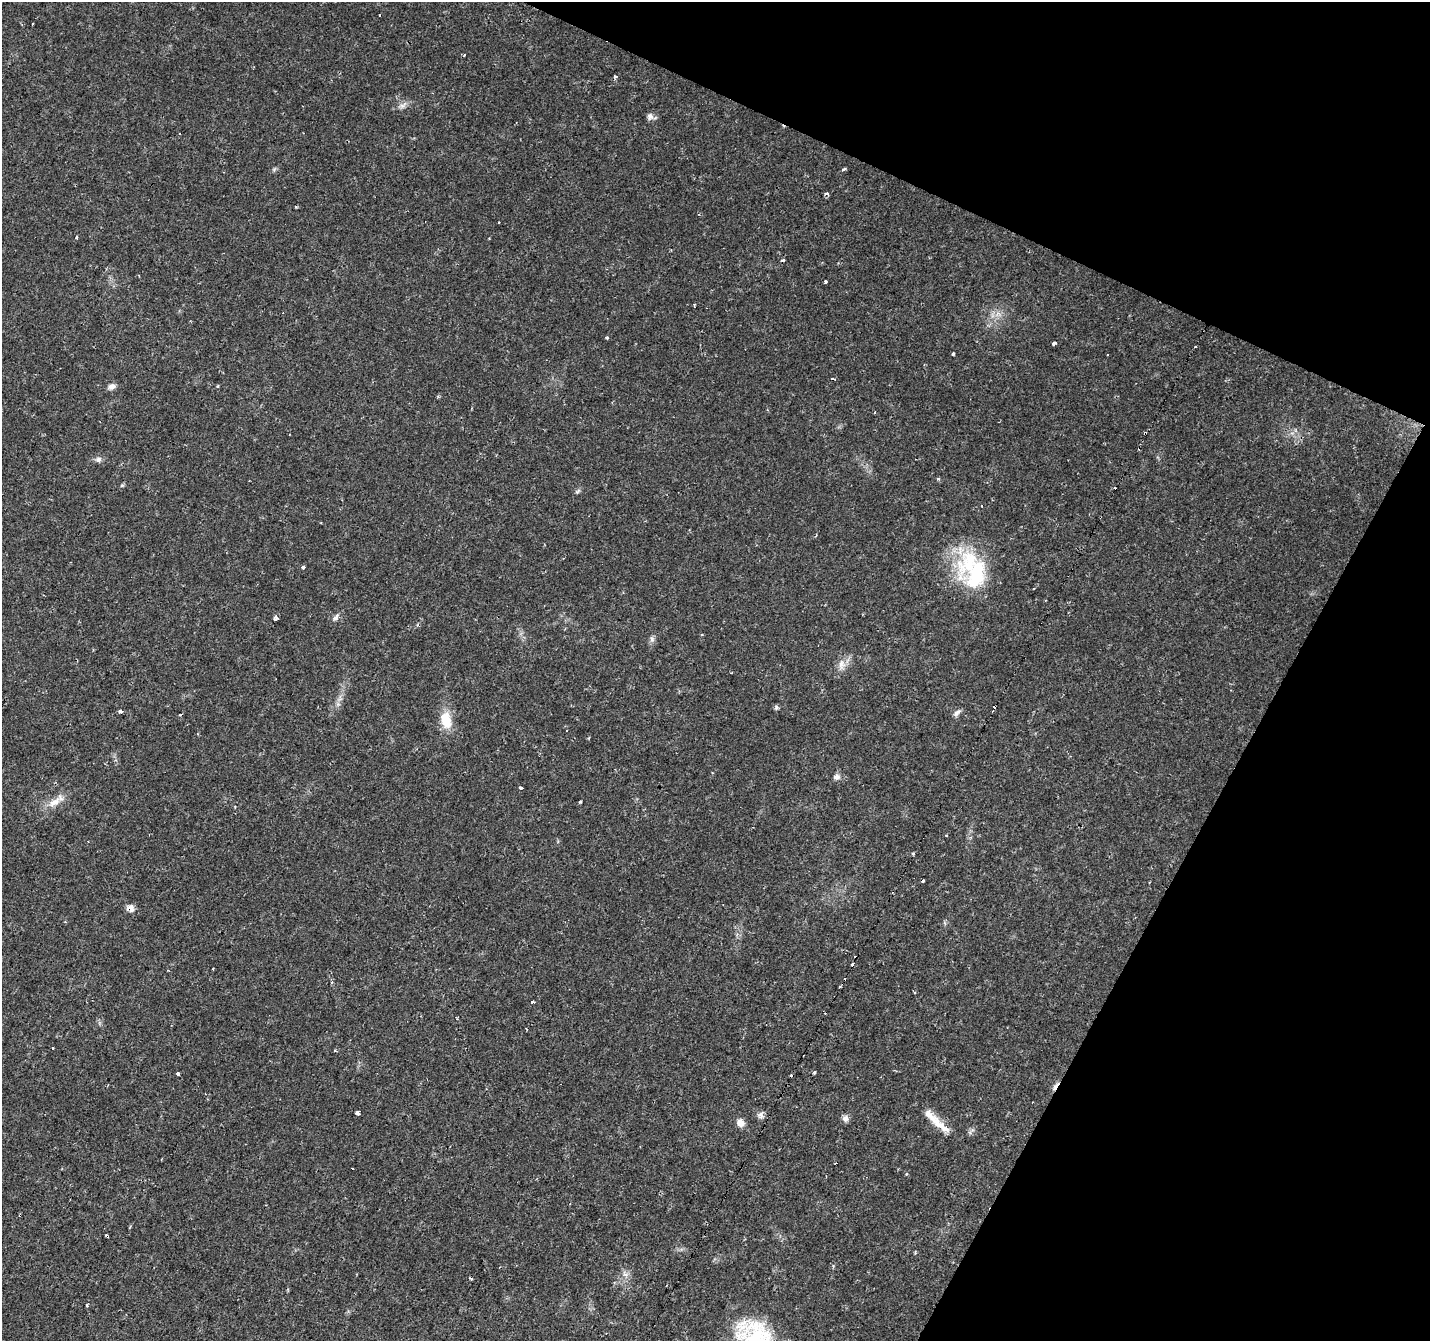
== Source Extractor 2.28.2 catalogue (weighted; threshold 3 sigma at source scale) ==
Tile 8 of 4 x 4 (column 4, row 2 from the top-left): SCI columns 4292-5719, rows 2947-4285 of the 5719 x 5826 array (HDU 1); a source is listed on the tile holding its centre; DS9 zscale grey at full resolution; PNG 1432 x 1343 px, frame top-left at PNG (2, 2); no overlay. Shown black and unused: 23% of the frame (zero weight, under 2 of 3 exposures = <1% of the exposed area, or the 3 px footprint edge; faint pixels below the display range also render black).
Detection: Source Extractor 2.28.2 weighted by HDU 2 'WHT'; one run over the whole footprint, this tile lists its part. Background 0.0177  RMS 0.0029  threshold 0.0133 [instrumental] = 3 sigma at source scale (4.5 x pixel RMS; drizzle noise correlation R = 1.50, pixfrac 1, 0.0396/0.0396 arcsec/px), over >= 5 px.
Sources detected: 81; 14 cosmic-ray / hot-pixel residue — not listed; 3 inside a brighter listed object's ellipse — not listed separately; the other 64 listed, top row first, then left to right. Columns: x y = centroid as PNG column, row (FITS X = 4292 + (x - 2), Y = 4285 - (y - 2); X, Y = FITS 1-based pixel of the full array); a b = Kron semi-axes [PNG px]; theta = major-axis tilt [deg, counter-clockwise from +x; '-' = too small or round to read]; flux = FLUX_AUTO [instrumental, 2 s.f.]
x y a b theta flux
616 76 5 2 - 0.34
403 105 14 6 36 1.4
650 116 9 8 - 1.2
844 170 3 3 - 1.6
827 194 3 3 - 1.1
295 207 3 2 - 0.38
499 223 3 2 - 0.39
77 237 3 3 - 1.1
489 238 2 2 - 0.24
825 282 3 3 - 1.8
607 337 4 3 - 0.37
1054 343 4 3 - 3.4
953 353 3 3 - 1.4
1108 354 2 2 - 0.31
833 379 5 2 - 0.53
111 386 9 7 30 1.4
874 412 3 2 - 0.48
1145 433 3 2 - 0.78
98 459 9 7 16 1.1
938 478 3 3 - 0.9
122 485 6 4 0 0.37
578 491 9 4 45 0.58
982 506 2 2 - 0.35
969 563 47 32 49 22
303 567 3 3 - 3.8
336 617 10 5 57 1.1
276 618 4 3 - 3.1
652 639 9 6 -80 0.91
841 664 16 8 -84 2.3
338 704 6 6 - 0.71
776 708 7 5 79 0.51
121 711 6 4 -5 0.53
957 713 11 6 40 1
180 714 4 2 - 0.23
446 720 22 13 -78 6.4
566 730 3 2 - 0.36
836 777 9 7 13 1.2
521 788 4 3 - 1.8
54 802 22 9 33 3.6
580 802 3 3 - 0.61
946 835 3 3 - 0.31
914 853 3 3 - 0.91
130 908 10 8 -42 1.8
853 964 3 3 - 3.1
213 968 2 2 - 0.19
839 987 3 2 - 0.42
532 1002 4 3 - 0.66
815 1072 3 3 - 2.1
178 1074 3 3 - 1.5
1055 1086 16 4 55 1.2
357 1113 4 3 - 4.1
761 1115 10 7 -52 1.2
845 1118 9 8 - 1.2
935 1121 23 12 -55 4.2
740 1123 11 9 -60 1.7
835 1163 3 2 - 0.28
353 1168 3 3 - 0.76
107 1236 3 3 - 0.51
915 1252 5 3 - 0.34
625 1274 10 7 -40 1.3
471 1278 4 3 - 0.33
87 1305 3 3 - 1.2
606 1333 3 3 - 0.29
755 1335 52 34 -32 27
Overlapping masked pixels (flux is a lower limit): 4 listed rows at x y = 1145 433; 130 908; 1055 1086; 107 1236
Isophote crosses this tile's border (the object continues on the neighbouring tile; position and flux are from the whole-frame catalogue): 1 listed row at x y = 755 1335